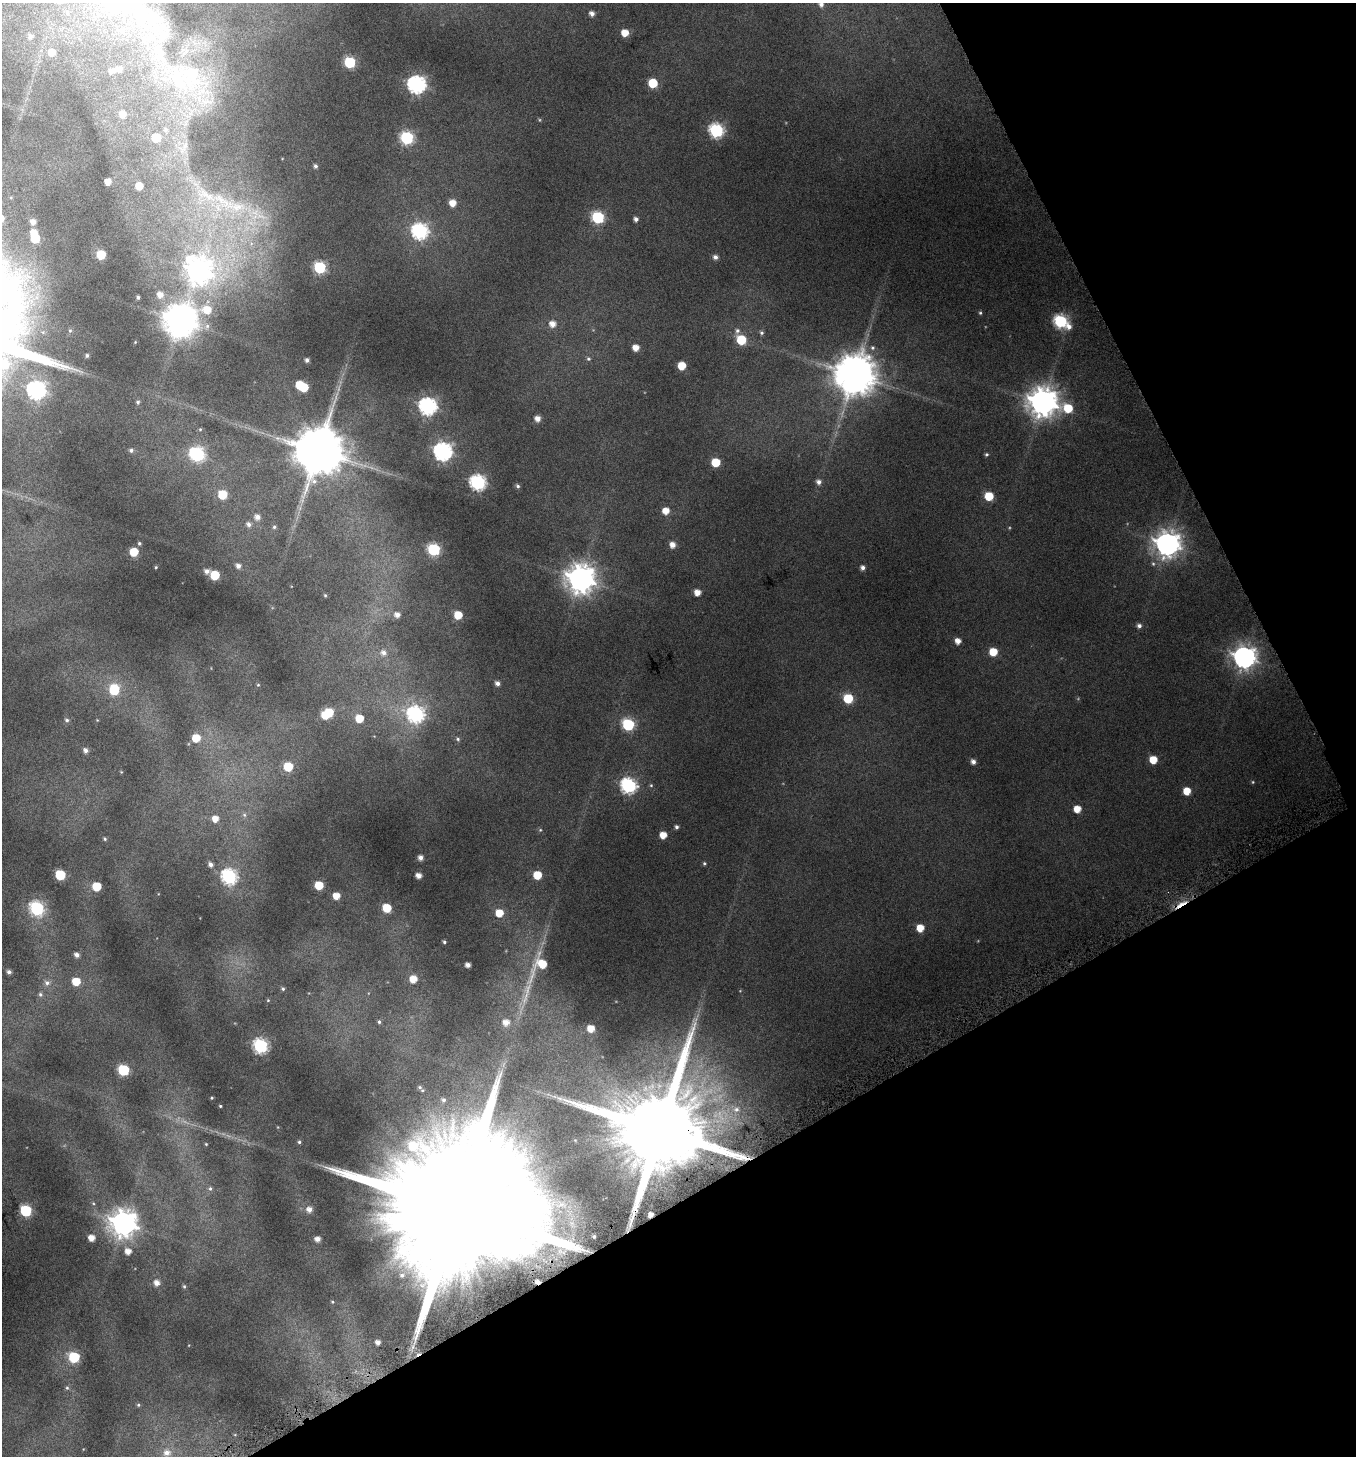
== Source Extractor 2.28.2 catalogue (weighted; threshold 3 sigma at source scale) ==
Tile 12 of 4 x 4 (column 4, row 3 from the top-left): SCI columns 4252-5605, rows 1458-2911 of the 5721 x 5858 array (HDU 1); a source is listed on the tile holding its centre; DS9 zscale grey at full resolution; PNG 1358 x 1458 px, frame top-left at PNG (2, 3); no overlay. Shown black and unused: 27% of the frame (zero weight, under 4 of 8 exposures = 2% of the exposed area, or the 3 px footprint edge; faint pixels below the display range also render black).
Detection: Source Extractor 2.28.2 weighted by HDU 2 'WHT'; one run over the whole footprint, this tile lists its part. Background 0.0959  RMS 0.01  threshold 0.0408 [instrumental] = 3 sigma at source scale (4.09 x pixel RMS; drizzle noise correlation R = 1.36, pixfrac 0.8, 0.0396/0.0396 arcsec/px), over >= 5 px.
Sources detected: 177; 1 too faint to see at this stretch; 5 inside a brighter object's white glare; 2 cosmic-ray / hot-pixel residue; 1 long thin detection or spike segment (spike, bleed or trail) — not listed; the other 168 listed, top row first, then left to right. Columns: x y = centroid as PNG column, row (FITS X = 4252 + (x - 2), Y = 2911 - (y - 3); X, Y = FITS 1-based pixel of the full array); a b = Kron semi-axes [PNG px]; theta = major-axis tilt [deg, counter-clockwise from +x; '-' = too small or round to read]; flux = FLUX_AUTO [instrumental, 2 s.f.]
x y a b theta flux
821 4 6 5 - 2.8
145 13 41 23 -65 58
592 14 5 4 - 3.5
625 33 6 5 - 11
30 36 5 4 - 1.6
52 52 5 5 - 5.5
350 62 6 6 - 55
119 69 7 6 - 4.7
111 71 6 6 - 3.7
193 73 16 13 -7 20
177 79 16 12 -71 22
653 83 6 6 - 28
416 85 7 7 - 280
122 114 6 5 - 5.5
165 129 6 4 -89 1.2
716 130 7 6 - 130
156 138 5 5 - 18
407 138 6 6 - 100
315 166 5 5 - 1.8
108 181 4 4 - 5.8
139 186 5 5 - 10
207 196 20 5 -28 8.2
452 203 6 5 - 8
237 207 17 9 0 13
598 217 6 6 - 78
636 219 5 4 - 2.6
33 222 4 4 - 3.3
420 231 7 7 - 190
35 238 6 5 - 21
101 255 6 5 - 22
715 257 5 5 - 2.7
320 267 6 6 - 77
198 271 10 9 - 710
160 295 7 6 - 5.4
138 297 3 3 - 1.2
207 310 10 9 - 14
980 313 5 4 - 0.99
182 321 12 11 - 910
1061 321 7 6 - 93
552 324 7 6 - 5.9
1069 326 8 7 - 4.8
737 331 7 6 - 2
761 333 5 5 - 1.4
741 340 6 6 - 31
636 348 5 5 - 6.9
87 355 4 4 - 1.4
588 359 5 4 - 1.2
307 360 4 4 - 2.2
682 366 5 5 - 15
854 375 11 11 - 2700
300 385 6 5 - 22
36 390 7 7 - 290
138 402 5 4 - 1.1
1043 402 9 9 - 1100
428 406 7 7 - 240
1068 408 7 7 - 22
538 419 5 5 - 4.8
131 450 5 5 - 1.8
318 451 12 12 - 4400
443 452 7 7 - 290
197 454 9 7 -38 130
986 454 4 4 - 1.2
716 462 6 5 - 22
819 482 6 5 - 2.9
478 483 7 7 - 170
518 486 6 4 -18 1.5
222 494 6 6 - 25
989 496 6 5 - 22
666 511 6 5 - 8.3
257 517 6 5 - 3.9
249 524 6 5 - 2.5
274 527 4 4 - 1.1
139 543 5 4 - 1.2
1167 544 9 8 - 760
672 545 6 5 - 5.4
434 549 6 6 - 82
134 552 6 5 - 22
238 566 5 5 - 3.1
156 567 4 3 - 0.77
863 568 5 5 - 2.6
207 571 6 6 - 3.4
215 575 6 6 - 25
581 579 9 9 - 1000
697 592 5 5 - 6.9
325 595 5 3 - 0.76
397 615 5 5 - 3.8
458 615 6 5 - 16
1139 626 5 5 - 2.3
958 641 5 5 - 5.4
993 652 6 5 - 17
383 653 7 6 - 3
1244 657 8 8 - 590
497 683 5 5 - 3
114 690 7 6 - 37
848 698 6 6 - 32
329 713 6 5 - 21
416 714 8 7 - 190
359 718 6 5 - 15
67 720 5 4 - 1.4
628 724 6 6 - 72
196 738 6 6 - 15
458 739 5 5 - 1.3
86 750 6 5 - 2.8
1153 760 5 5 - 14
973 762 5 5 - 3.1
288 767 6 6 - 24
1253 782 5 3 - 0.65
629 786 7 7 - 160
1187 791 5 5 - 12
1077 809 6 5 - 10
215 819 6 6 - 6.8
676 827 4 4 - 1.7
663 835 5 5 - 9.2
105 839 4 4 - 1.1
420 857 5 5 - 3.6
704 863 4 4 - 0.99
210 864 6 5 - 2.8
60 875 6 6 - 46
537 875 6 5 - 18
419 876 5 4 - 4.7
229 877 7 7 - 150
319 885 6 5 - 19
97 886 6 6 - 22
336 896 5 5 - 8.7
1181 904 19 4 30 7
37 908 7 6 - 120
387 908 6 5 - 18
499 913 6 6 - 13
920 928 5 5 - 11
444 942 3 3 - 1.1
77 955 5 5 - 3
541 964 18 10 48 22
468 965 4 4 - 3.5
9 972 5 5 - 2.3
413 979 5 5 - 9.6
76 981 6 5 - 17
47 983 7 6 - 2.8
283 989 5 4 - 1.2
40 994 6 5 - 1.7
268 1000 5 3 - 0.66
379 1022 5 4 - 1.3
506 1022 8 7 - 6.5
591 1028 5 5 - 9.4
261 1046 7 6 - 130
123 1070 6 6 - 61
443 1100 6 5 - 1.8
220 1106 3 2 - 0.79
736 1109 7 6 - 2.5
660 1130 24 20 -67 18000
299 1142 4 4 - 1.2
206 1144 3 3 - 0.64
210 1188 6 5 - 1.5
309 1209 6 6 - 4.5
457 1209 66 28 -63 77000
26 1211 6 6 - 63
124 1223 9 8 - 870
594 1236 4 3 - 1.4
91 1238 5 5 - 7
318 1239 5 5 - 4.2
128 1251 6 6 - 5.6
402 1275 7 7 - 2.6
157 1283 6 6 - 4.9
184 1286 5 4 - 0.96
378 1342 4 4 - 3.7
74 1357 6 6 - 51
67 1388 5 3 - 0.91
138 1405 5 4 - 0.9
167 1453 8 7 - 5.4
Overlapping masked pixels (flux is a lower limit): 3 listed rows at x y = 1181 904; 660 1130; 457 1209